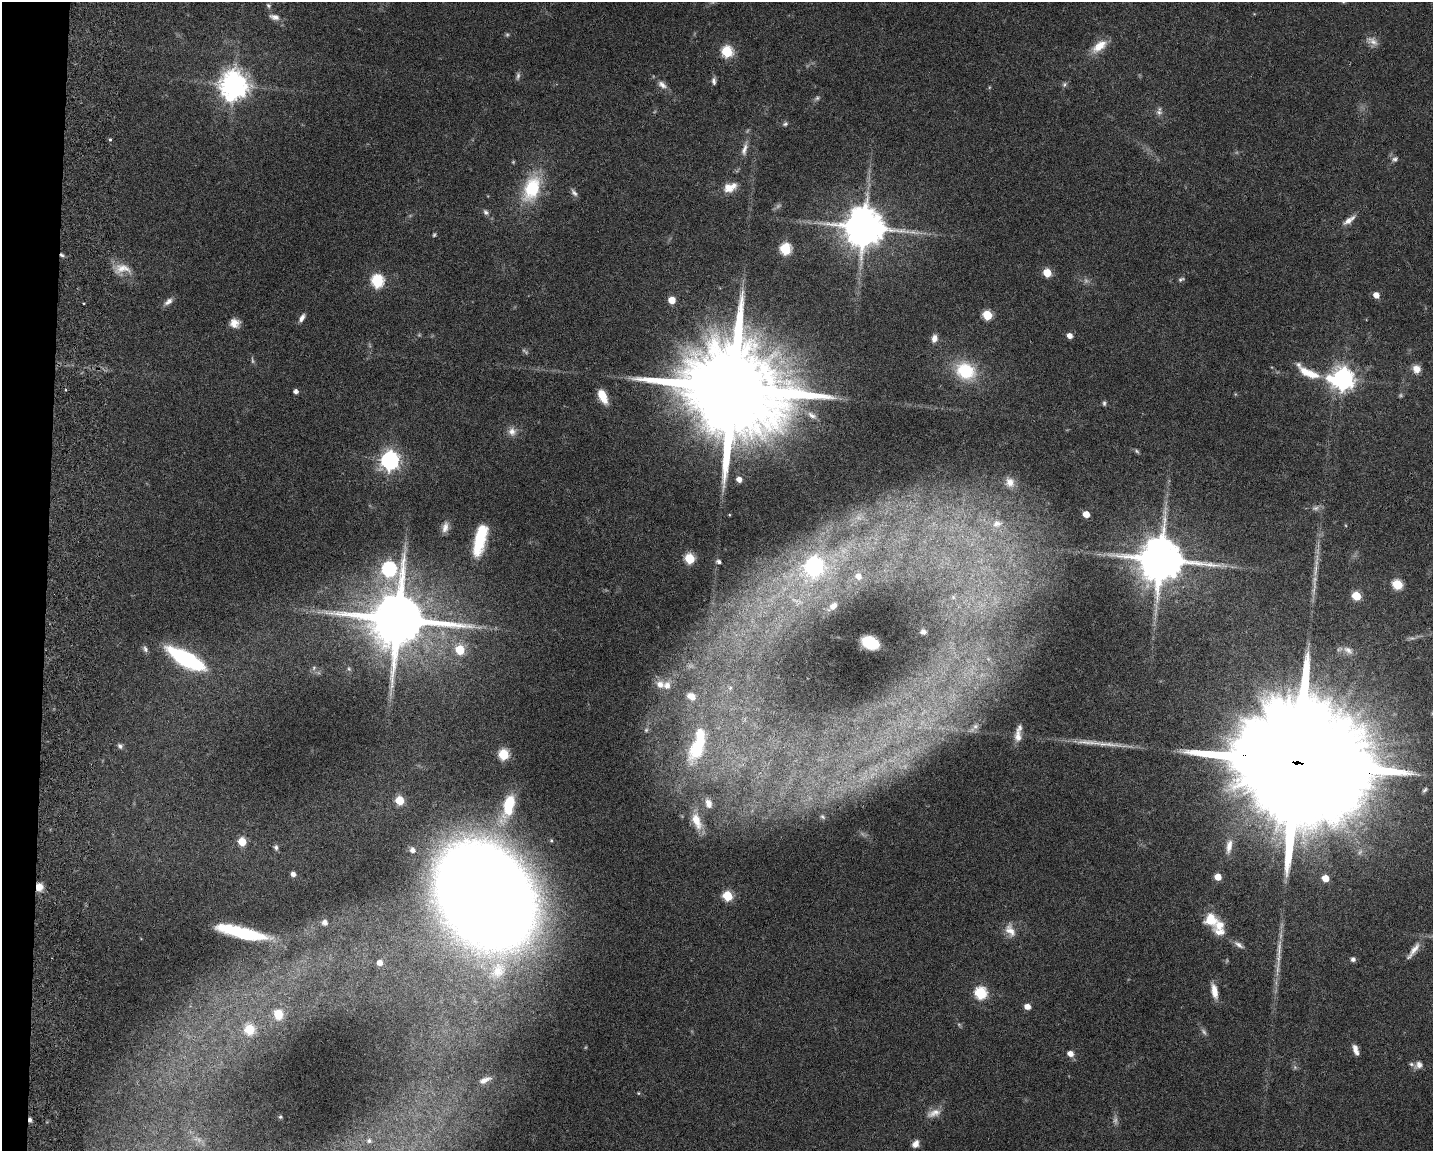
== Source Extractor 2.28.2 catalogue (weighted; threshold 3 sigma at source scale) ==
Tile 7 of 3 x 4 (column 1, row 3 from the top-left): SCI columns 277-1707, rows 1159-2307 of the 4734 x 4618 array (HDU 1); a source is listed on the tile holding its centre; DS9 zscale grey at full resolution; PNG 1435 x 1153 px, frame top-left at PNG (2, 2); no overlay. Shown black and unused: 3% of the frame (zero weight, under 3 of 6 exposures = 3% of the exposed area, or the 3 px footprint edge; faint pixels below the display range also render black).
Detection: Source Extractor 2.28.2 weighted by HDU 2 'WHT'; one run over the whole footprint, this tile lists its part. Background 0.0872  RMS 0.0032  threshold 0.0131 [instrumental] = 3 sigma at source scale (4.09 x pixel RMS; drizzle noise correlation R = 1.36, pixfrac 0.8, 0.05/0.05 arcsec/px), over >= 5 px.
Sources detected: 163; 28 too faint to see at this stretch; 1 inside a brighter object's white glare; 1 cosmic-ray / hot-pixel residue — not listed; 6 inside a brighter listed object's ellipse — not listed separately; the other 127 listed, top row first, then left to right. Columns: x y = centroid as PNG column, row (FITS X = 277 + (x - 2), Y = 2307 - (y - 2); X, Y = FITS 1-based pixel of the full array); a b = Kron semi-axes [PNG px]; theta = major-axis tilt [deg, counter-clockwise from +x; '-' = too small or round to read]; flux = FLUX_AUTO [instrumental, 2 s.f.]
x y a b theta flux
268 5 7 6 - 0.69
274 17 14 7 -13 1.7
1372 41 17 10 -23 2.3
1099 46 22 11 37 5.2
727 52 6 6 - 27
518 76 11 5 81 0.9
714 81 10 6 -86 1.1
1064 84 8 6 54 0.71
234 85 10 9 - 430
662 85 14 8 -39 2
817 98 9 6 30 0.78
1159 112 13 7 81 1.3
785 124 7 5 27 0.64
110 139 5 4 - 0.48
744 149 22 8 75 2.7
1395 159 9 7 28 1
730 187 17 10 21 4.6
532 188 29 16 70 20
574 192 12 6 -56 1.1
486 212 8 6 -48 0.99
1349 220 17 6 36 2.4
864 227 12 11 - 1200
434 235 5 4 - 0.43
785 249 6 6 - 28
122 269 24 15 -2 4.7
1047 273 6 5 - 7.9
1181 279 9 5 21 0.68
377 281 7 6 - 38
1376 295 6 5 - 2.6
672 300 5 5 - 5.7
168 301 13 7 37 1.5
987 315 6 5 - 16
302 318 11 5 60 1.4
235 323 11 10 - 2.8
1070 336 5 5 - 2.1
934 338 9 7 79 2
1416 369 9 8 - 3
965 371 20 17 -29 17
1311 374 23 10 -15 5.2
1343 379 9 8 - 250
732 388 39 22 -10 11000
295 391 4 4 - 1.3
602 396 14 7 -64 6.7
1104 403 7 4 85 0.61
812 415 16 8 -32 2.5
512 431 12 11 - 2.3
390 460 8 7 - 150
739 479 5 5 - 1.9
1010 482 14 12 -62 2.9
1315 508 11 7 11 1.2
1086 514 5 4 - 3.8
729 515 3 2 - 0.25
997 524 19 14 14 6.6
445 527 16 9 72 2.2
480 540 32 11 77 16
690 558 6 5 - 18
1160 560 14 12 -10 1500
719 562 5 4 - 1
814 566 11 10 - 120
389 569 10 8 49 60
858 576 9 8 - 3
1314 582 30 7 88 3.5
1397 584 6 5 - 18
1356 596 6 5 - 12
953 597 5 5 - 0.43
796 601 36 14 -32 12
833 606 15 8 40 2.9
398 619 18 16 -6 2400
923 632 4 4 - 0.64
870 643 11 8 -28 17
145 649 10 6 -63 0.91
460 650 6 5 - 13
1348 650 16 10 -29 2.6
186 659 33 11 -29 45
314 668 7 5 49 0.69
349 669 8 6 -73 0.63
660 684 9 9 - 2.1
730 688 6 4 47 0.48
691 696 10 7 -26 2.7
975 726 13 10 66 2.3
1018 736 19 9 -85 3.1
1107 744 53 7 -5 6.1
120 746 7 6 - 0.83
697 747 47 21 68 23
503 754 6 6 - 22
1298 763 88 25 -8 30000
399 800 5 5 - 12
509 803 40 13 68 13
708 803 14 9 -70 2.8
822 817 6 4 -41 0.41
697 821 27 12 -69 6.5
551 841 5 4 - 0.37
242 842 6 5 - 8.7
1229 846 21 8 80 3.3
276 847 7 5 -68 0.94
412 850 6 6 - 1.7
293 874 6 5 - 1.3
1218 877 5 5 - 4
1325 878 5 5 - 4.7
39 887 9 8 - 2.7
486 895 79 59 -56 1000
727 896 6 5 - 19
1211 919 15 14 - 7.1
324 922 6 5 - 1.6
1010 930 21 12 -68 3.5
1219 932 17 9 -8 2.9
242 933 48 10 -13 25
1239 945 16 6 -31 1.5
1279 950 37 7 85 4.9
1413 950 27 6 55 2.8
1353 959 6 6 - 1
379 963 5 5 - 2.1
1214 991 18 7 -77 3.5
981 993 6 6 - 33
1027 1007 5 5 - 2.7
278 1014 12 10 -81 5.7
249 1030 6 6 - 16
1356 1050 11 5 -71 2
1070 1054 6 5 - 2.4
1418 1065 12 9 30 1.8
485 1080 14 5 24 1.7
638 1093 4 4 - 0.28
934 1113 21 10 18 3
280 1117 3 2 - 0.3
30 1120 6 4 -88 0.9
369 1141 5 5 - 0.7
915 1144 9 7 58 2
Overlapping masked pixels (flux is a lower limit): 3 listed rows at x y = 1298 763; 39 887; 30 1120
Isophote crosses this tile's border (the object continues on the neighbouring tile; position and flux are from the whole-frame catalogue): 1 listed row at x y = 1298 763